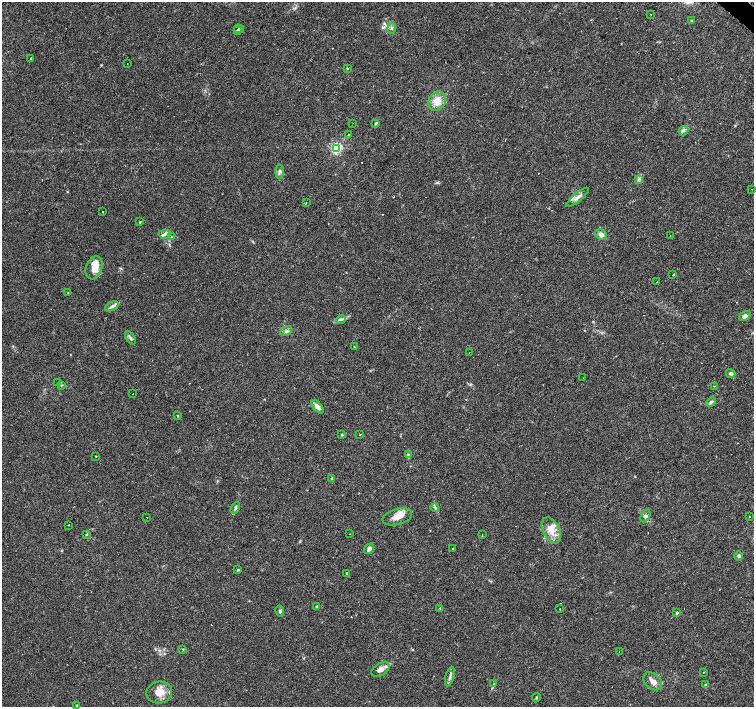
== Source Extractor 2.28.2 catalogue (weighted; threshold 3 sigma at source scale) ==
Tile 10 of 4 x 4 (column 2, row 3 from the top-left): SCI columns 1507-3009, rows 1637-3045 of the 6016 x 6022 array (HDU 1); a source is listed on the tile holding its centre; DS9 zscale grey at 2 x 2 block average (1 PNG px = mean of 2 x 2 image px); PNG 756 x 709 px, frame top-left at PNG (2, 2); each listed source drawn as its Kron ellipse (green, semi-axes under 4 px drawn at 4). Shown black and unused: <1% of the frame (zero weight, under 3 of 4 exposures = <1% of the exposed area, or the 3 px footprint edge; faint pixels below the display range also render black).
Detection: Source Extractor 2.28.2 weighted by HDU 2 'WHT'; one run over the whole footprint, this tile lists its part. Background 0.038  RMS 0.0036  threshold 0.0164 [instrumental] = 3 sigma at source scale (4.5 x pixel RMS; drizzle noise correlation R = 1.50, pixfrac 1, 0.0396/0.0396 arcsec/px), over >= 5 px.
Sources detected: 98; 13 cosmic-ray / hot-pixel residue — neither listed nor drawn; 3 inside a brighter listed object's ellipse — not listed separately; the other 82 listed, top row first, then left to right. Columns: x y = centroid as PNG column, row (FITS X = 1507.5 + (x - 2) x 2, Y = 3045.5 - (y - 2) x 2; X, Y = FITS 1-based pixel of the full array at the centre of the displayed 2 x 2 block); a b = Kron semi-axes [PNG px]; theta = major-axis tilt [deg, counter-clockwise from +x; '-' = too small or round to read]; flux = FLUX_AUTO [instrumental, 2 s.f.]
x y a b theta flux
651 14 2 2 - 2.2
691 20 3 2 - 0.48
392 28 5 3 - 1.4
239 29 5 2 - 0.93
237 30 4 2 - 0.79
31 58 2 2 - 1
127 64 2 2 - 0.32
347 68 3 2 - 0.49
437 101 10 8 55 9.8
353 123 2 2 - 0.25
376 123 4 3 - 0.97
684 131 5 3 - 1.7
348 135 2 2 - 0.77
336 148 3 3 - 99
279 171 7 4 88 1.9
639 180 4 3 - 1.1
751 189 2 2 - 0.46
577 197 14 4 39 4.3
306 203 2 2 - 0.39
103 212 2 2 - 0.9
140 222 2 2 - 0.65
164 234 5 3 - 1.9
601 234 6 5 - 3.7
670 235 2 2 - 0.49
171 237 3 3 - 0.87
94 268 12 8 71 11
673 275 2 2 - 0.53
657 282 2 2 - 0.35
68 293 2 2 - 0.4
112 306 7 4 28 2.5
745 316 6 4 34 3
341 319 5 3 - 1.6
286 331 6 2 32 1.3
130 338 7 3 -56 1.7
354 347 3 2 - 0.35
469 352 2 2 - 0.29
731 373 5 4 - 1.6
583 378 2 2 - 1.5
58 383 3 3 - 0.59
61 385 4 3 - 0.8
714 386 2 2 - 1.7
132 394 2 2 - 0.5
711 402 5 4 - 1.7
318 407 8 3 -50 4.9
177 416 2 2 - 0.92
342 435 4 3 - 0.72
360 435 2 2 - 1.1
408 454 3 2 - 0.76
96 456 2 2 - 0.41
332 479 3 2 - 2.3
235 508 6 4 63 1.8
435 508 4 2 - 0.97
646 516 7 4 62 1.8
147 517 2 2 - 0.44
397 517 15 8 15 8.4
749 517 2 2 - 1.7
68 525 2 2 - 0.91
551 530 14 8 -63 9.3
350 534 2 2 - 0.29
86 535 3 2 - 0.58
482 535 2 2 - 0.84
452 548 2 2 - 2.7
369 549 6 4 53 3
739 556 4 4 - 1.4
238 570 4 3 - 0.69
347 574 2 2 - 2.8
316 606 3 2 - 0.96
440 608 3 2 - 0.54
560 609 2 2 - 0.31
280 611 5 3 - 1.3
677 613 2 2 - 2.1
183 649 3 2 - 0.53
619 651 2 2 - 0.35
380 669 10 6 31 4.7
703 672 2 2 - 0.4
450 677 10 2 75 2.1
653 681 11 7 -41 6.1
494 684 3 3 - 0.53
706 685 3 3 - 2.2
159 692 13 10 14 11
536 697 5 2 - 0.66
77 706 4 2 - 0.76
Isophote crosses this tile's border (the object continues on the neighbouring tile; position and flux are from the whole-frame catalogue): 1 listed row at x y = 77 706
Diffuse or blended objects may show on this block-average render without a row.